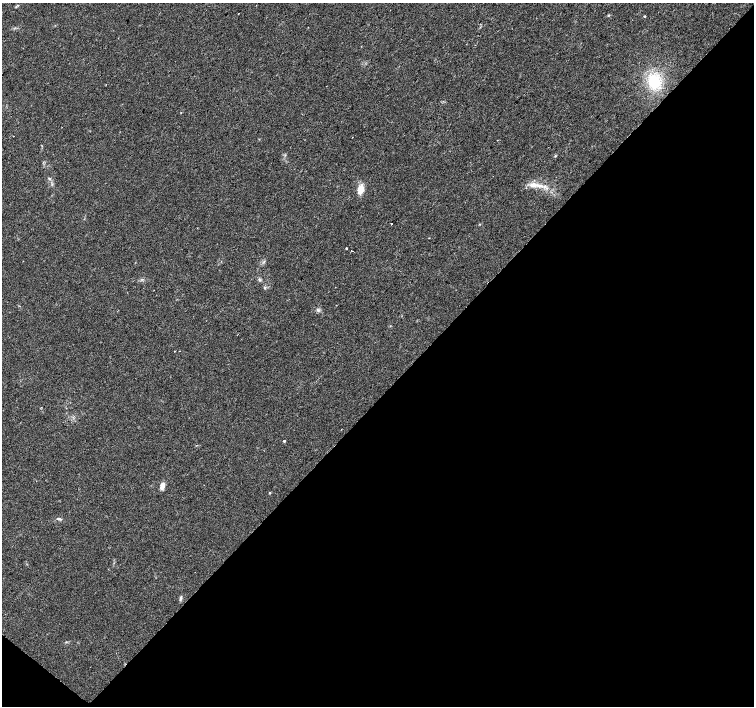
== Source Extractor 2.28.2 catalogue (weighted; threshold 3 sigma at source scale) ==
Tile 15 of 4 x 4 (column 3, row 4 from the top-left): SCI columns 3013-4516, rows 235-1641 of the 6019 x 6031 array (HDU 1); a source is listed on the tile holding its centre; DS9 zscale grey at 2 x 2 block average (1 PNG px = mean of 2 x 2 image px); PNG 756 x 708 px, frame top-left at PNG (2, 3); no overlay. Shown black and unused: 45% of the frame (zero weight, under 2 of 3 exposures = <1% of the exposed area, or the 3 px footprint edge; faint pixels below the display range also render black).
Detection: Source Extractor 2.28.2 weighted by HDU 2 'WHT'; one run over the whole footprint, this tile lists its part. Background 0.0471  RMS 0.0062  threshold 0.0278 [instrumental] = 3 sigma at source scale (4.5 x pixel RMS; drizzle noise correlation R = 1.50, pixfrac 1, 0.0396/0.0396 arcsec/px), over >= 5 px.
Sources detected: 20; all 20 listed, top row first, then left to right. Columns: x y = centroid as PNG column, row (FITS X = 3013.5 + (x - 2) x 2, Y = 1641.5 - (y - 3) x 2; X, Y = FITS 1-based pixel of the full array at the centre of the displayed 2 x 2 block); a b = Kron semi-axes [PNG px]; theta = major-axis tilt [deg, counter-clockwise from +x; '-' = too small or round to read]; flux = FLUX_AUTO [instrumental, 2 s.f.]
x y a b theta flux
608 15 3 3 - 1.1
645 17 2 2 - 2.3
654 82 16 14 -84 53
555 156 3 3 - 1
49 178 5 3 - 1.8
534 185 14 6 -2 14
361 189 11 6 76 14
392 223 2 2 - 0.88
346 248 2 2 - 7.8
353 251 2 2 - 2
259 280 3 3 - 1.8
265 287 4 3 - 1.5
318 310 4 3 - 2.1
180 351 2 2 - 0.6
284 441 2 2 - 2
162 486 8 4 78 8
270 493 3 2 - 1
60 519 5 2 - 1.5
181 598 7 3 72 2.5
66 642 3 2 - 0.9
Diffuse or blended objects may show on this block-average render without a row.